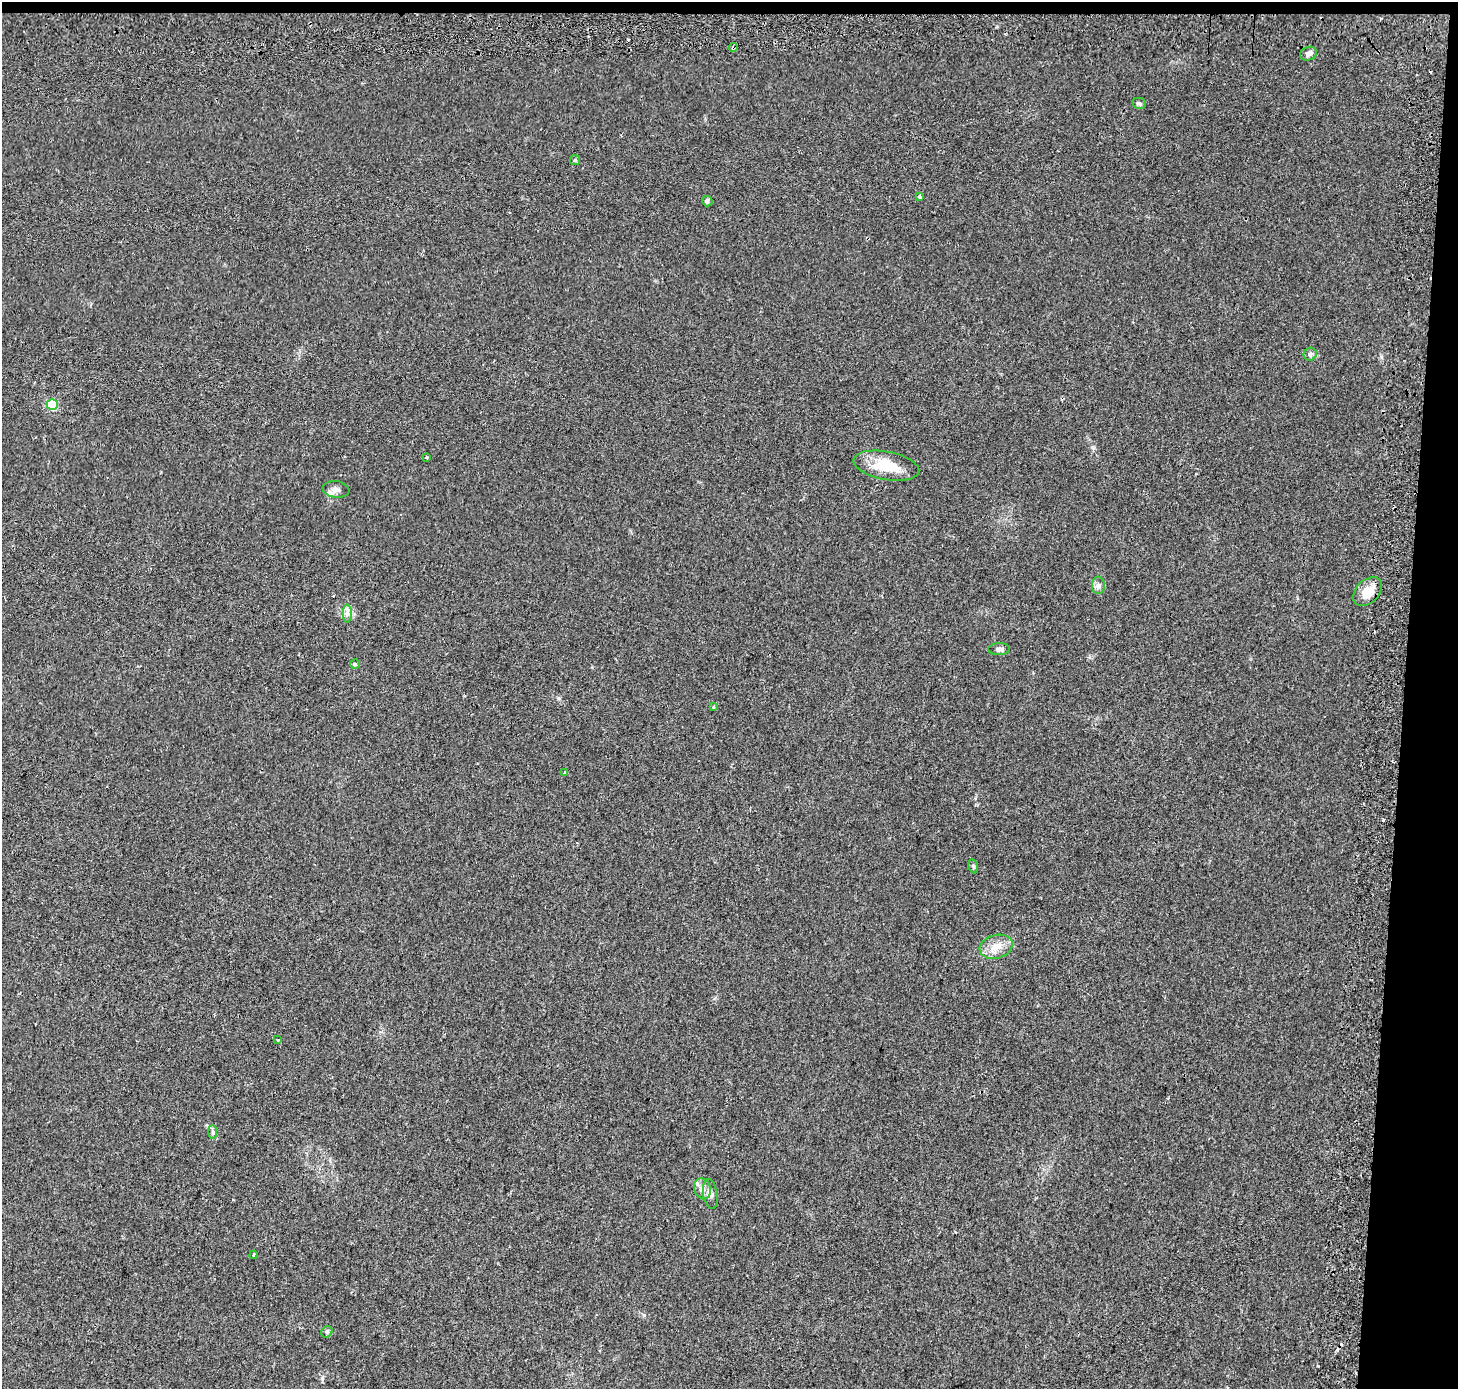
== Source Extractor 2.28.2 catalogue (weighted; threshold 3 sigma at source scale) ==
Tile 3 of 3 x 3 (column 3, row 1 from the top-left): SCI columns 2965-4420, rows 3052-4438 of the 4462 x 4713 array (HDU 1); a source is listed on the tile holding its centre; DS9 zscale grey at full resolution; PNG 1460 x 1391 px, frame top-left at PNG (2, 2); each listed source drawn as its Kron ellipse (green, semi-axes under 4 px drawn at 4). Shown black and unused: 5% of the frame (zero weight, under 2 of 3 exposures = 4% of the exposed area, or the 3 px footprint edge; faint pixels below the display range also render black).
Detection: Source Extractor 2.28.2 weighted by HDU 2 'WHT'; one run over the whole footprint, this tile lists its part. Background 0.0288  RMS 0.0049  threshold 0.0221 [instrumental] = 3 sigma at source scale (4.5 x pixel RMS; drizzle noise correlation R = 1.50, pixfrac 1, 0.0396/0.0396 arcsec/px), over >= 5 px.
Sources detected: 28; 2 cosmic-ray / hot-pixel residue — neither listed nor drawn; the other 26 listed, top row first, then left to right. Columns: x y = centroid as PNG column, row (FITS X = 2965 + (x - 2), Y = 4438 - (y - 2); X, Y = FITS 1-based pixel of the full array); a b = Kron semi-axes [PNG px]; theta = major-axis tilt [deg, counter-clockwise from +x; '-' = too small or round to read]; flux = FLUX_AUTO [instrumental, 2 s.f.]
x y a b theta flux
733 48 4 3 - 2.4
1309 54 9 6 22 2
1139 103 7 5 -11 1.2
575 160 5 5 - 0.62
919 197 4 3 - 1.5
707 201 5 5 - 1.2
1310 354 6 6 - 1.1
52 404 5 5 - 28
426 457 3 3 - 1.1
886 466 33 14 -11 16
336 489 13 8 -8 2.6
1098 585 8 6 -90 1.7
1368 591 17 11 45 9.6
347 613 9 4 -90 1.7
999 649 11 6 2 1.5
355 664 5 4 - 0.76
713 707 3 3 - 2.8
565 772 4 3 - 0.97
973 866 7 4 -73 0.73
996 947 17 11 16 6.3
278 1040 4 3 - 0.49
213 1132 7 4 -89 0.9
702 1189 10 8 -68 3.1
710 1194 15 7 -81 2.6
254 1255 4 3 - 1
327 1332 6 5 - 0.83
Overlapping masked pixels (flux is a lower limit): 1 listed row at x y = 733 48
Unlisted compact peaks at least as high as the median listed source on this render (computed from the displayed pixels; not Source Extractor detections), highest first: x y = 644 1315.